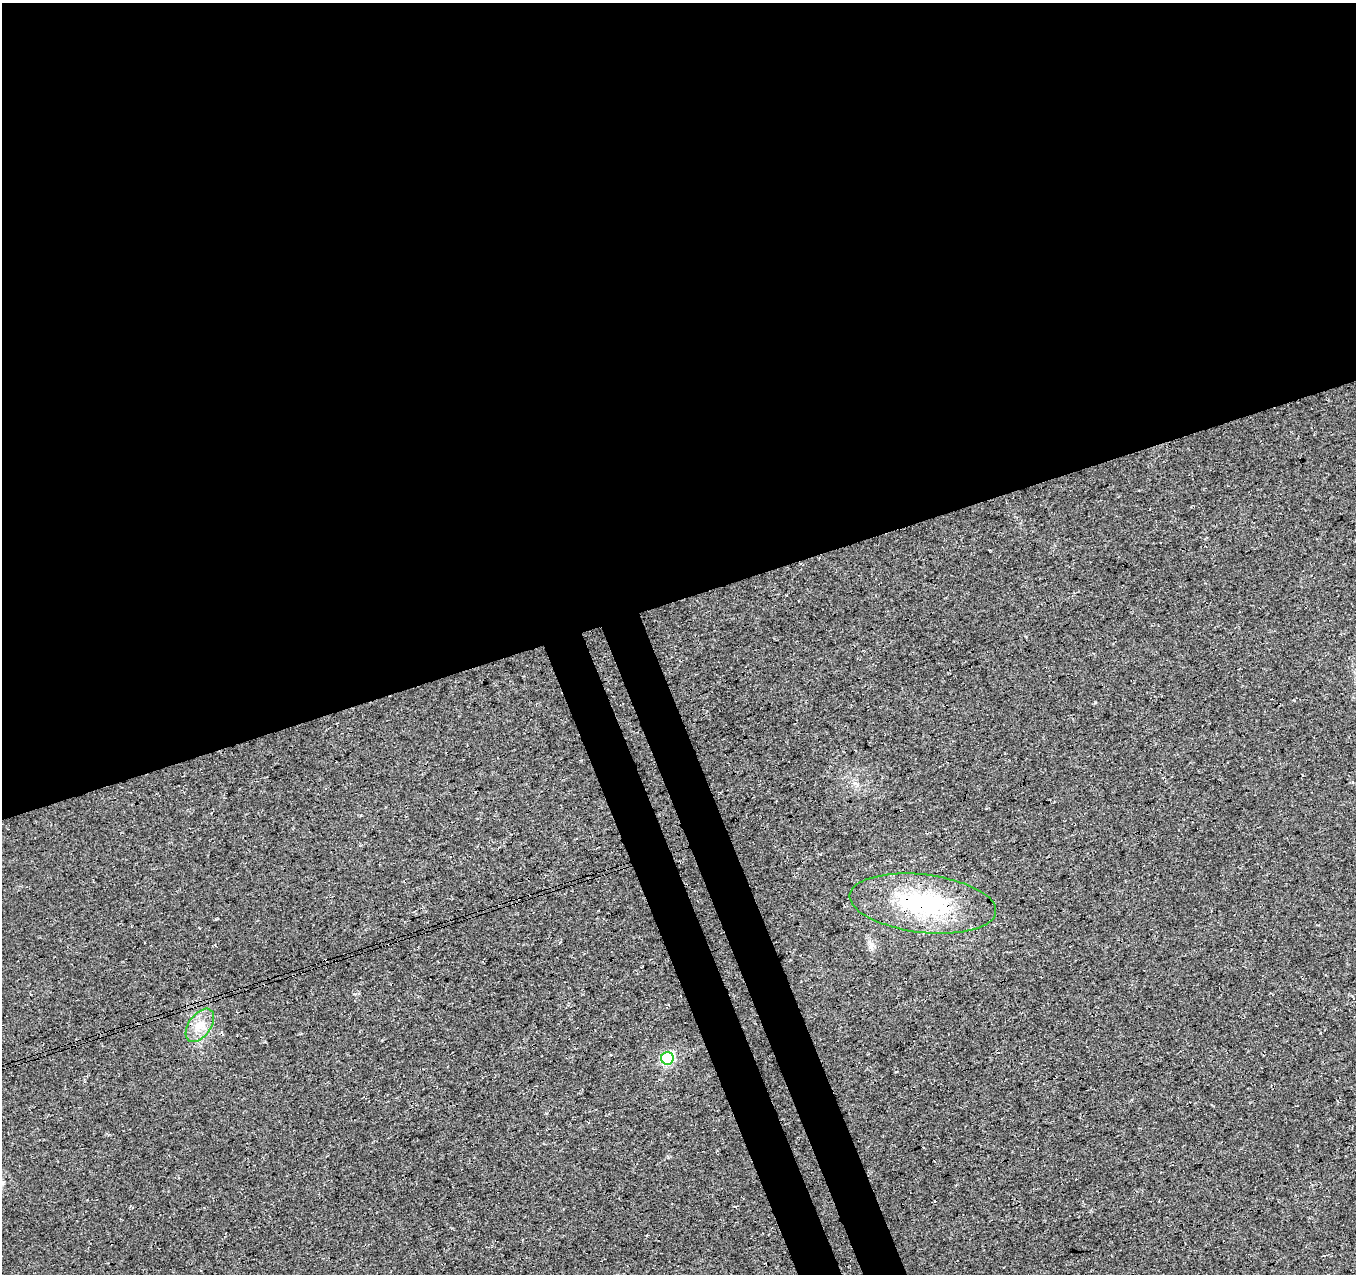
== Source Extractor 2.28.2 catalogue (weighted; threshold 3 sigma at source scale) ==
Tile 2 of 4 x 4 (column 2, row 1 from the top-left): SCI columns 1409-2762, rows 3910-5181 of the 5527 x 5327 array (HDU 1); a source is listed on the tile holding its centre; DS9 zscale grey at full resolution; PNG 1358 x 1276 px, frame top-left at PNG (2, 3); each listed source drawn as its Kron ellipse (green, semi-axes under 4 px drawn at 4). Shown black and unused: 50% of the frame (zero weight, under 3 of 4 exposures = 5% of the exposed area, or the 3 px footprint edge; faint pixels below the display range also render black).
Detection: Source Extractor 2.28.2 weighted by HDU 2 'WHT'; one run over the whole footprint, this tile lists its part. Background 0.0289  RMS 0.0074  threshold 0.0334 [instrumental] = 3 sigma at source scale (4.5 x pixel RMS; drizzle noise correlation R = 1.50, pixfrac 1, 0.0396/0.0396 arcsec/px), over >= 5 px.
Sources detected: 4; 1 cosmic-ray / hot-pixel residue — neither listed nor drawn; the other 3 listed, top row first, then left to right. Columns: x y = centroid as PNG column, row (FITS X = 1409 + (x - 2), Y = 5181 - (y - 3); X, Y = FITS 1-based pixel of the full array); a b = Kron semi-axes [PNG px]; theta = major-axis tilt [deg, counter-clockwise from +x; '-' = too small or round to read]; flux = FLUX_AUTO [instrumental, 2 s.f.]
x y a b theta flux
923 903 74 29 -7 92
200 1025 19 11 54 11
667 1058 6 6 - 80
Overlapping masked pixels (flux is a lower limit): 1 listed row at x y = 923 903